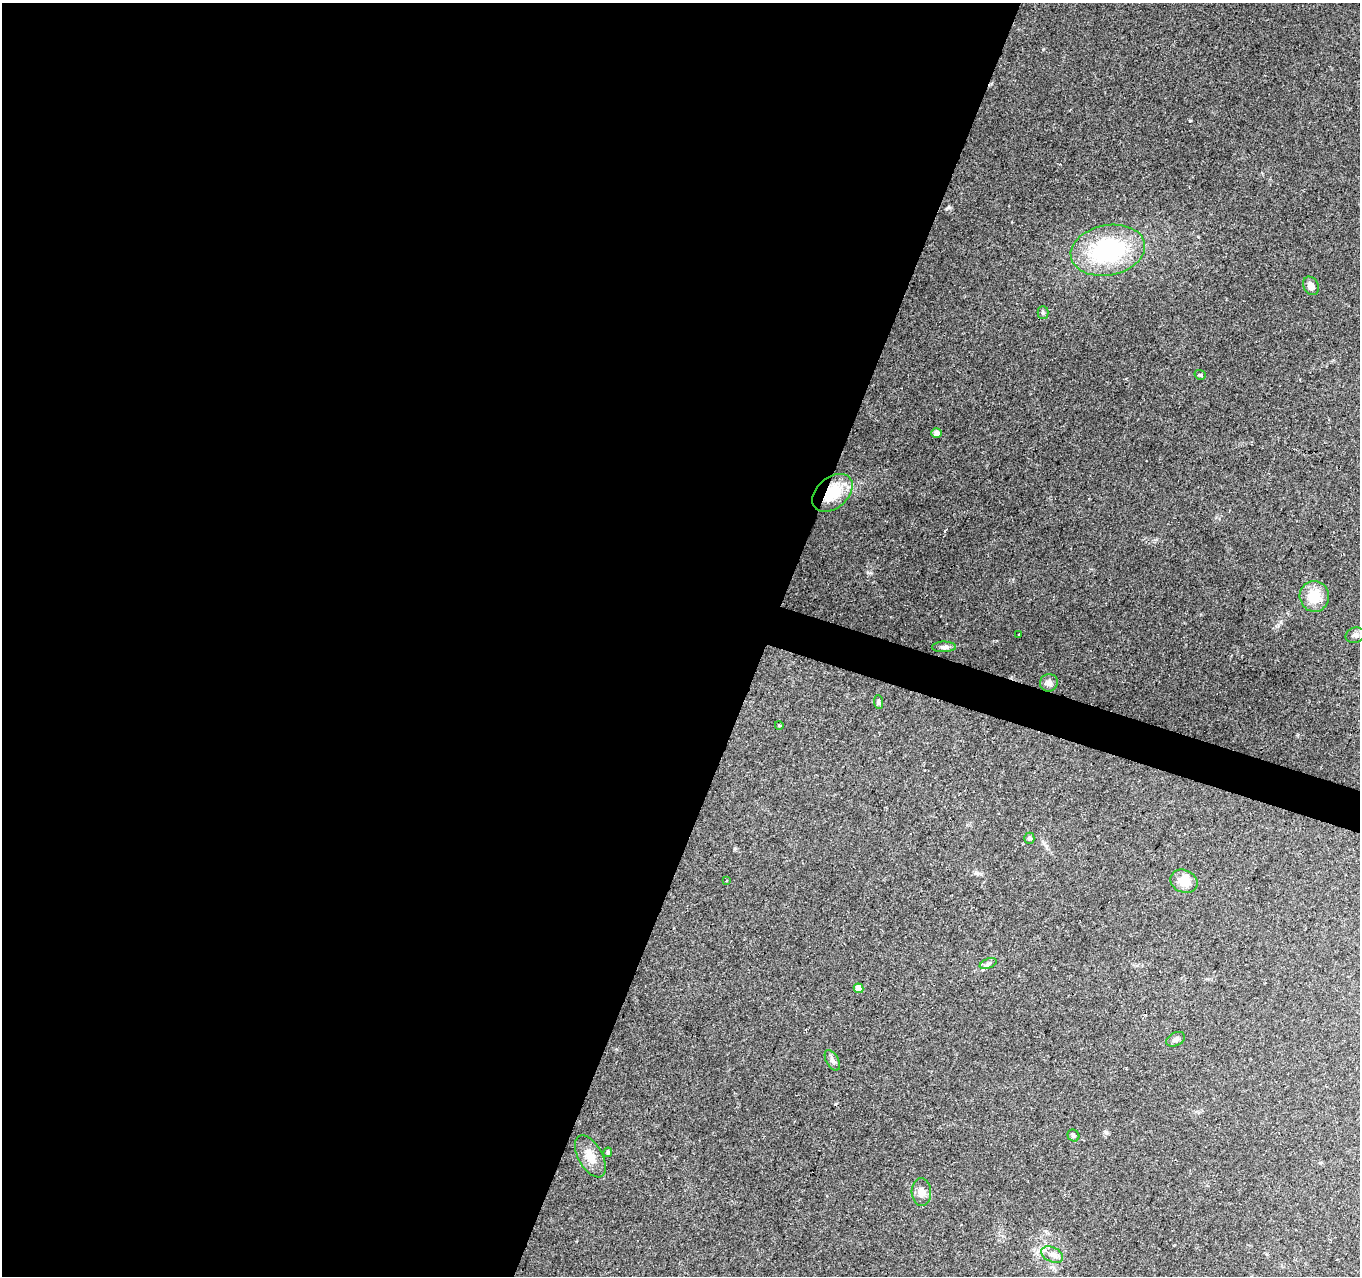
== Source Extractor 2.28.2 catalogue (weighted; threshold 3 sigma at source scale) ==
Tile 5 of 4 x 4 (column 1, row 2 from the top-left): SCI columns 1-1358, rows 2761-4034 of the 5436 x 5585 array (HDU 1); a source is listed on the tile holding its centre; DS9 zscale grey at full resolution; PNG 1362 x 1278 px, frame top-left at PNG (2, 3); each listed source drawn as its Kron ellipse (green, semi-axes under 4 px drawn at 4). Shown black and unused: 58% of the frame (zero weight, under 2 of 3 exposures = <1% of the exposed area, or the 3 px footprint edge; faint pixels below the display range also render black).
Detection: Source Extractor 2.28.2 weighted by HDU 2 'WHT'; one run over the whole footprint, this tile lists its part. Background 0.198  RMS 0.0088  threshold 0.0398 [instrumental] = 3 sigma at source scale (4.5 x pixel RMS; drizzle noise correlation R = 1.50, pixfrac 1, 0.0396/0.0396 arcsec/px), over >= 5 px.
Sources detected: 27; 2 cosmic-ray / hot-pixel residue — neither listed nor drawn; the other 25 listed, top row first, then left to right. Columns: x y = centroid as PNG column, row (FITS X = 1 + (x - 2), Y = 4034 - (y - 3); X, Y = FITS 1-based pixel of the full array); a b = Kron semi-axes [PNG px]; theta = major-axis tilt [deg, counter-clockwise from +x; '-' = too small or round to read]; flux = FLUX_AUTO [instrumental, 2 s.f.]
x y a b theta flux
1108 250 37 25 11 93
1311 286 10 7 -61 5.5
1043 313 6 5 - 1.6
1200 375 6 5 - 1.3
936 433 5 5 - 3.7
832 493 23 15 41 29
1314 596 15 14 - 19
1019 635 3 2 - 1
1355 635 9 7 19 3.2
944 647 12 5 1 3.1
1049 683 9 8 - 4.6
878 702 7 4 -89 1.6
779 725 4 3 - 0.82
1029 838 5 5 - 2.3
726 881 3 2 - 0.73
1184 881 14 11 -23 13
988 964 9 5 23 2.3
859 988 5 4 - 10
1176 1039 10 6 26 3.4
832 1060 11 6 -59 3.2
1073 1135 6 5 - 1.8
608 1152 5 4 - 1.4
590 1156 23 12 -60 12
921 1192 14 10 -86 6.9
1052 1255 11 7 -25 4.9
Overlapping masked pixels (flux is a lower limit): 1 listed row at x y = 832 493
Unlisted compact peaks at least as high as the median listed source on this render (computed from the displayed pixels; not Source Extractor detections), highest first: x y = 1190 121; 1043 49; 949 207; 870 573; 735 848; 1106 1132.